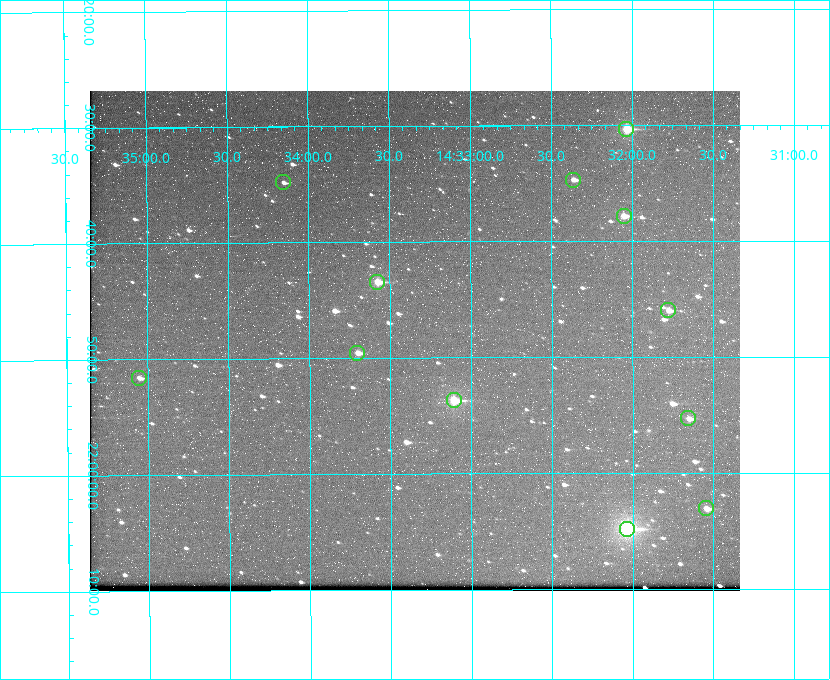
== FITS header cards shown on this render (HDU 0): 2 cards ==
NAXIS1  =                  650 / Width of table row in bytes
NAXIS2  =                  500 / Number of rows in table

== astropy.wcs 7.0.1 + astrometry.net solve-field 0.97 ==
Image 650 x 500 px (HDU 0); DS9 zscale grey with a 90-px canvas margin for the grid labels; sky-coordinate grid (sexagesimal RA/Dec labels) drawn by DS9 from the SOLVED WCS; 12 Tycho-2 reference stars matched to detected sources circled (green)
Header WCS: none
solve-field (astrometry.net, Tycho-2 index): SOLVED blind (the file carries no WCS)
Solved WCS: RA---TAN-SIP/DEC--TAN-SIP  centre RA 14:33:21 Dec +21:49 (218.34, +21.81 deg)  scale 5.17 arcsec/px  FOV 56.0' x 43.1'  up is -180 deg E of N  parity flipped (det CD > 0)
(file carries no celestial WCS; the grid is the blind solution)
Tycho-2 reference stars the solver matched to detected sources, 12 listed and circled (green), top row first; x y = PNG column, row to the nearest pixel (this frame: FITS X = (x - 90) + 1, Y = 500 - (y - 91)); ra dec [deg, ICRS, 3 dp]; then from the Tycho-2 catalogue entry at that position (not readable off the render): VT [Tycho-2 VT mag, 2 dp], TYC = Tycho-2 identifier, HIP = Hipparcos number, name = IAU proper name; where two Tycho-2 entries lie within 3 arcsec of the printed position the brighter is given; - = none
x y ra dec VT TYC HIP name
626 129 218.009 +21.506 9.86 1482-261-1 71070 -
573 180 218.091 +21.578 11.86 1482-488-1 - -
283 182 218.538 +21.580 12.32 1482-583-1 - -
624 216 218.013 +21.630 10.90 1482-192-1 - -
377 282 218.394 +21.724 10.38 1482-83-1 - -
668 310 217.944 +21.766 11.64 1482-281-1 - -
357 353 218.426 +21.826 11.53 1482-602-1 - -
139 378 218.763 +21.860 11.96 1483-381-1 - -
454 400 218.276 +21.895 9.80 1482-882-1 - -
688 418 217.914 +21.922 12.06 1482-114-1 - -
706 508 217.886 +22.051 11.56 1482-538-1 - -
627 529 218.009 +22.080 8.78 1482-606-1 71072 -